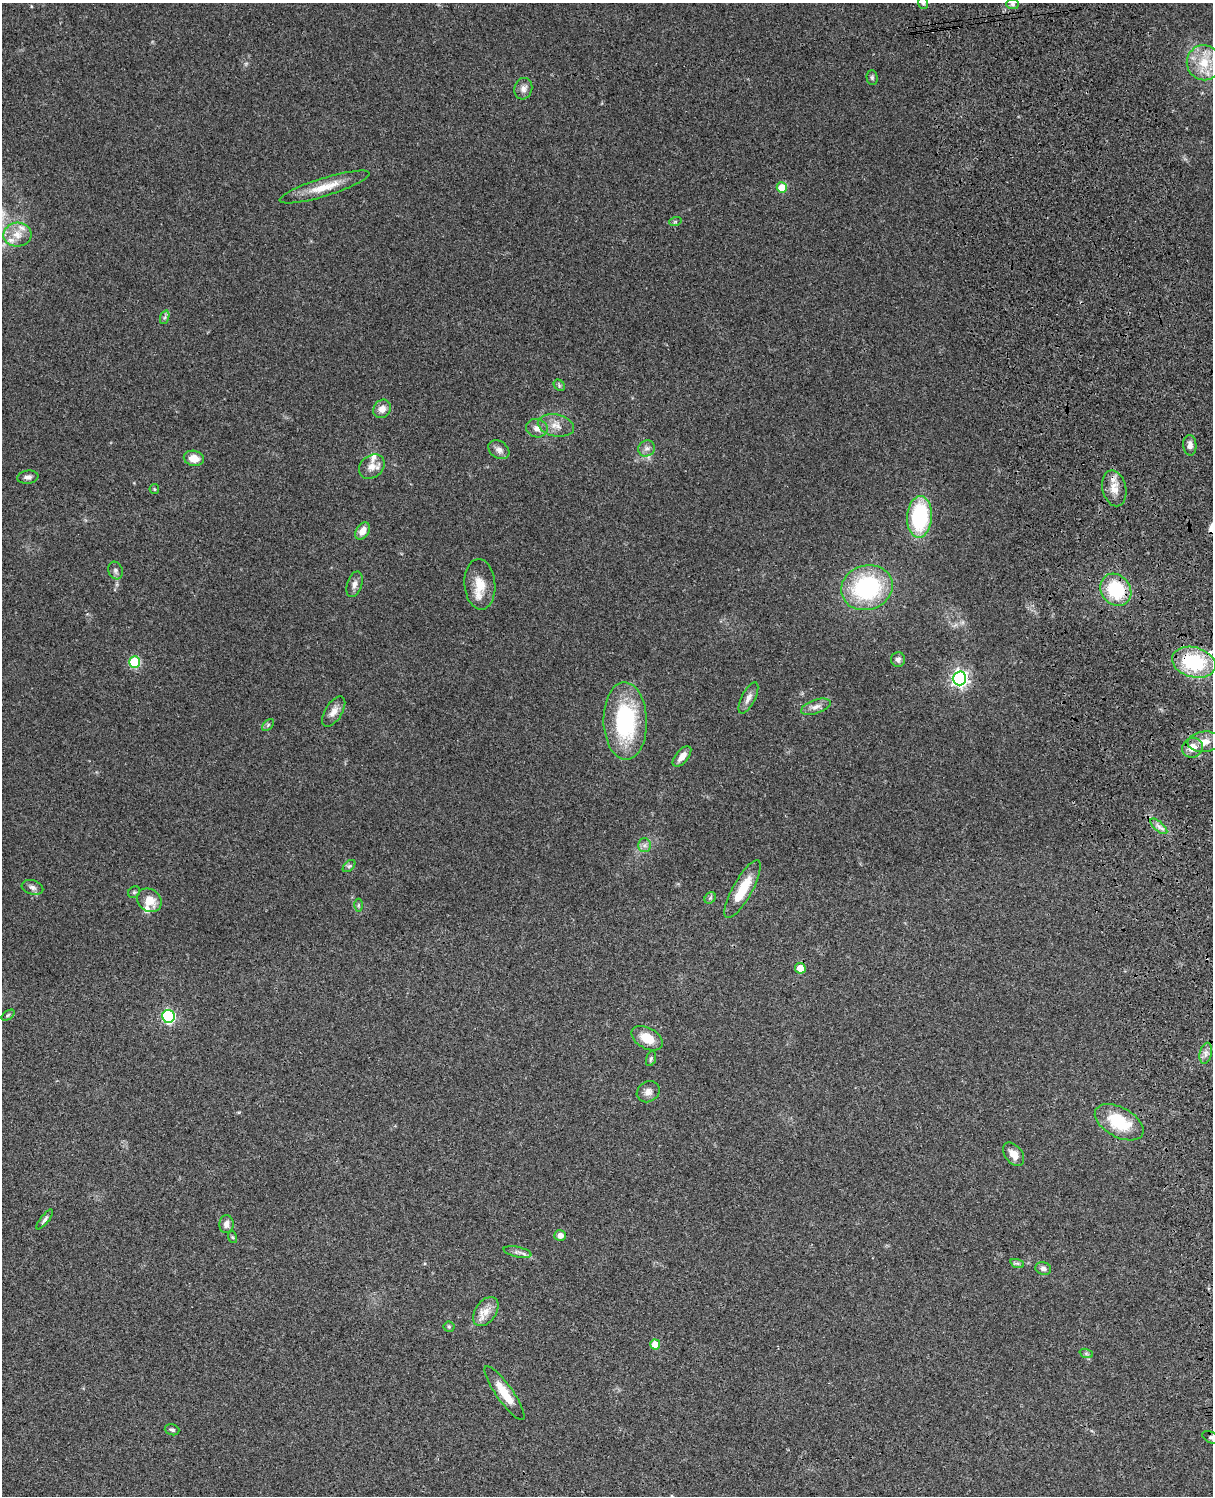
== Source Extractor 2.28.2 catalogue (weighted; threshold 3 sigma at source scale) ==
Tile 6 of 4 x 3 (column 2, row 2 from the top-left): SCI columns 1333-2543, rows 1771-3264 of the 5085 x 4923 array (HDU 1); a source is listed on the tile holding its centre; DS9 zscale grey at full resolution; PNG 1215 x 1498 px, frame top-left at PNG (2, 3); each listed source drawn as its Kron ellipse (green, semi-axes under 4 px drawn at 4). Shown black and unused: <1% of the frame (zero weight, under 3 of 4 exposures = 6% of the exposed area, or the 3 px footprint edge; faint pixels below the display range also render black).
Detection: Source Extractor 2.28.2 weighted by HDU 2 'WHT'; one run over the whole footprint, this tile lists its part. Background 0.106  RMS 0.0065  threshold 0.0292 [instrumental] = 3 sigma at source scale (4.5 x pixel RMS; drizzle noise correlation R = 1.50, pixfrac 1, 0.05/0.05 arcsec/px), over >= 5 px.
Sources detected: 80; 2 cosmic-ray / hot-pixel residue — neither listed nor drawn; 5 inside a brighter listed object's ellipse — not listed separately; the other 73 listed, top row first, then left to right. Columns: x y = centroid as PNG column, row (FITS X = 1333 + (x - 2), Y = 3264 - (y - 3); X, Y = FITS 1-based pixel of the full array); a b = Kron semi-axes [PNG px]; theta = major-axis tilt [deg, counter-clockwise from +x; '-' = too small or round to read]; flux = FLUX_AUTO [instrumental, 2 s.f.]
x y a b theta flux
923 3 6 5 - 1.2
1013 4 6 5 - 1.5
1204 63 17 17 - 17
872 78 7 5 -88 1.2
523 89 11 9 74 3.6
324 187 47 9 17 14
782 188 5 5 - 13
675 222 6 4 19 0.95
17 235 14 12 4 7.8
165 317 7 4 71 1.2
559 385 6 5 - 1.1
382 409 10 8 53 4.9
556 425 18 11 -12 6.9
537 428 11 9 -11 4
1190 445 10 6 -87 3.3
647 448 8 7 - 2.8
499 450 11 8 -32 3.3
194 458 10 7 -11 7.8
372 467 14 11 40 6.1
28 477 10 6 7 2.3
1114 488 18 12 -77 7.7
154 489 5 4 - 0.82
920 517 21 12 86 61
363 531 9 6 58 5.7
115 570 9 7 -68 1.8
355 584 13 7 72 3.3
480 584 25 15 -85 12
867 588 26 22 18 72
1116 590 17 14 -51 35
898 659 7 7 - 2.4
135 662 5 5 - 40
1194 662 22 15 -15 47
959 678 7 7 - 210
748 698 17 7 63 4.1
816 707 15 7 18 4
334 711 17 8 57 5
625 721 39 21 -89 66
268 725 7 4 46 1
1205 742 17 10 4 6.5
1193 748 10 10 - 7.8
682 757 12 6 50 5.3
1159 826 10 4 -41 2.6
644 845 7 6 - 2.1
349 866 7 4 44 1.2
32 887 11 7 -18 2.8
743 889 33 9 61 18
134 892 6 5 - 1.1
710 898 6 5 - 1.2
149 900 13 11 -39 9.5
358 905 6 4 89 1
800 968 5 5 - 9.3
8 1015 7 4 36 0.97
168 1016 6 6 - 99
647 1038 17 10 -29 12
1206 1053 11 6 77 2.8
651 1059 8 4 73 1.2
648 1092 12 10 32 3.7
1119 1122 26 15 -29 27
1014 1154 13 8 -52 5.6
45 1219 12 4 52 1.7
226 1224 9 7 87 3.6
560 1235 6 5 - 3.8
232 1237 6 4 -70 0.79
518 1252 14 5 -12 2.7
1017 1263 7 4 -18 1.2
1043 1268 8 6 -17 2.3
486 1312 16 10 54 7
449 1327 5 5 - 0.92
655 1345 5 5 - 11
1086 1353 7 4 -19 1.2
504 1393 32 8 -55 14
172 1430 7 5 -18 1.4
1211 1437 9 5 -26 1.7
Overlapping masked pixels (flux is a lower limit): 1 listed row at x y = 1194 662
Isophote crosses this tile's border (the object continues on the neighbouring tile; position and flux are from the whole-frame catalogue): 2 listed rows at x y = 923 3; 1211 1437